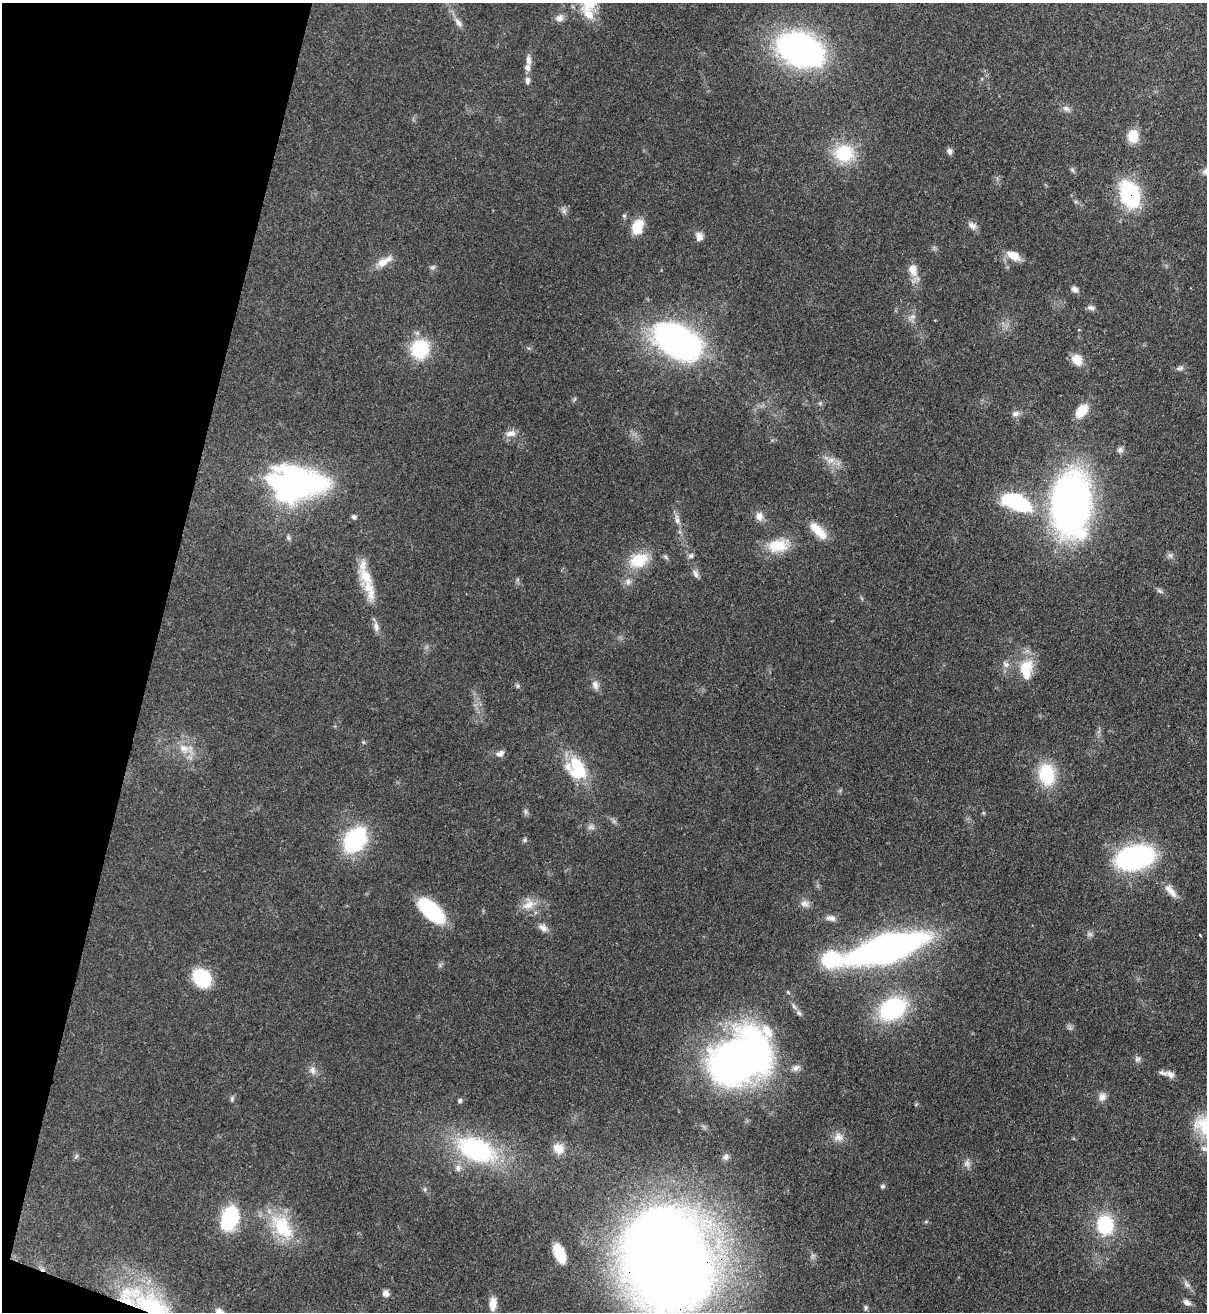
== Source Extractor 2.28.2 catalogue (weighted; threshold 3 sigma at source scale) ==
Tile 9 of 4 x 4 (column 1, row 3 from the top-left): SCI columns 344-1548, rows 1346-2655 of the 5380 x 5306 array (HDU 1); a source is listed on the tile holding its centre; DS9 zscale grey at full resolution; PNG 1209 x 1314 px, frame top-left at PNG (2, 3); no overlay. Shown black and unused: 13% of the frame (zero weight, under 3 of 4 exposures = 7% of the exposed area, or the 3 px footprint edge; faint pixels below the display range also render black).
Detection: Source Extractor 2.28.2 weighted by HDU 2 'WHT'; one run over the whole footprint, this tile lists its part. Background 0.0854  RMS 0.004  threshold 0.0178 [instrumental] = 3 sigma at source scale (4.5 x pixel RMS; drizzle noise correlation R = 1.50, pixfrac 1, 0.05/0.05 arcsec/px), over >= 5 px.
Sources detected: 120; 2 too faint to see at this stretch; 3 inside a brighter object's white glare — not listed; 8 inside a brighter listed object's ellipse — not listed separately; the other 107 listed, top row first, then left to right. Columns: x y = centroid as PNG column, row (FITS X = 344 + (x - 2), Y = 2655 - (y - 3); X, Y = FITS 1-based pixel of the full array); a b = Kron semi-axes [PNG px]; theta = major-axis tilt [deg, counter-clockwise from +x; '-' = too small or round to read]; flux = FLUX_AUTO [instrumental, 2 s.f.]
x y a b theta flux
588 14 24 11 -45 6.5
560 18 11 9 34 2.1
458 22 15 7 -50 2.2
800 49 31 22 -21 160
529 60 15 7 -87 2.5
527 80 10 7 -89 1.5
1066 108 11 8 -25 1.7
1133 136 13 11 84 7.6
949 151 8 6 -77 1.3
844 153 24 21 -3 18
1072 170 7 5 -46 0.75
1206 171 11 8 36 1.7
1130 194 34 22 -72 29
564 211 8 6 -65 1.3
624 216 5 5 - 0.65
972 225 12 8 -34 2.1
637 227 14 10 66 10
699 237 11 9 -82 2.4
1013 256 17 9 -27 5.3
384 261 23 9 30 4.7
433 267 9 5 26 0.81
913 270 18 12 -68 4.3
1074 289 9 7 -35 1.6
1091 308 10 6 -18 1.4
913 316 9 6 6 1.4
674 336 56 33 -39 120
420 349 19 18 - 22
1077 360 13 11 -37 5.6
1180 368 11 5 10 1.2
820 403 6 4 45 0.63
1082 411 14 9 50 8.8
1015 414 10 7 9 1.7
511 433 15 8 8 2.8
1120 450 8 8 - 1.3
831 460 14 7 19 2.6
295 483 55 34 -1 110
1017 502 28 14 -24 40
1071 503 38 24 87 290
759 516 12 10 -76 2.7
354 517 6 6 - 1
677 520 10 6 -88 1.7
818 531 27 11 -45 7.1
288 538 7 6 - 0.86
778 545 29 16 10 11
1170 555 9 6 -73 1.2
691 556 7 5 17 1.2
638 560 25 17 24 13
695 574 11 7 -68 1.6
366 576 25 15 -58 8.1
628 582 10 9 - 2.1
1160 591 9 5 -27 0.97
376 627 15 6 -83 2
1006 664 11 8 -37 1.9
1026 668 27 16 84 11
595 685 12 8 -76 2.2
518 686 6 4 -72 0.65
184 749 17 12 -33 5.6
500 754 10 8 29 1.8
577 766 35 17 -53 16
1047 774 23 17 -77 19
526 812 9 5 -84 0.94
591 827 10 6 -10 1.4
355 840 23 15 52 47
525 840 7 5 70 0.69
1135 857 26 16 15 94
1171 891 21 8 -48 3.8
805 903 12 9 -25 2.1
529 904 20 14 35 5.6
431 911 26 12 -42 37
831 918 12 7 -8 1.8
543 928 13 9 -34 2.4
1200 935 3 2 - 0.44
886 948 45 15 16 320
831 959 22 17 0 23
202 978 14 11 -48 33
794 1006 10 5 -62 1.2
892 1009 28 20 32 42
1137 1059 8 7 - 1.2
731 1065 42 36 -7 170
795 1068 11 8 34 1.9
312 1070 12 8 -67 2.1
1170 1074 13 7 -39 2
1102 1097 12 10 66 2.4
232 1099 8 5 82 0.79
460 1101 6 5 - 0.93
838 1137 13 12 - 3.3
558 1148 17 14 -35 4.8
1204 1148 10 6 -32 1.2
476 1150 39 22 -23 55
76 1156 7 5 47 0.76
726 1157 9 8 - 1.4
967 1163 10 9 - 1.9
458 1168 10 8 -80 1.9
882 1186 5 5 - 0.82
425 1189 6 5 - 0.76
229 1218 22 14 70 30
1105 1225 13 12 - 34
282 1227 40 24 -52 21
559 1253 17 8 -66 9.6
668 1259 75 59 -69 770
1187 1284 12 7 -51 1.8
386 1293 8 7 - 1.8
1187 1302 11 7 -32 1.8
493 1304 16 8 88 4.1
152 1305 74 27 -31 47
866 1307 7 6 - 0.73
220 1312 11 7 -42 2.7
Overlapping masked pixels (flux is a lower limit): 3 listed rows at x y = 1130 194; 668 1259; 152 1305
Isophote crosses this tile's border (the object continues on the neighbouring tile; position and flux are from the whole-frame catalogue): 5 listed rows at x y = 588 14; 1206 171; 668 1259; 152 1305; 220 1312